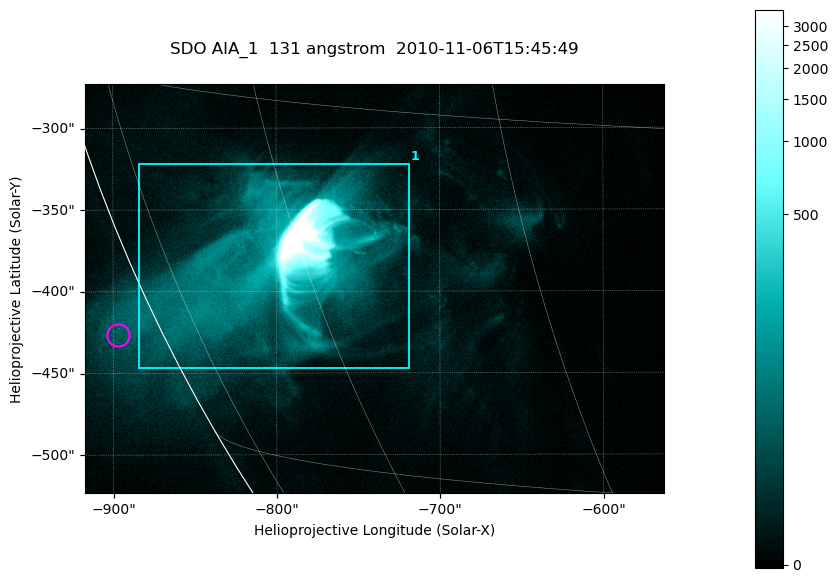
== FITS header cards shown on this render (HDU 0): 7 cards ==
TELESCOP= 'SDO     '           /
INSTRUME= 'AIA_1   '           /
WAVELNTH=                  131 /
WAVEUNIT= 'angstrom'           /
DATE-OBS= '2010-11-06T15:45:49.25' /
CTYPE1  = 'HPLN-TAN'           /
CTYPE2  = 'HPLT-TAN'           /

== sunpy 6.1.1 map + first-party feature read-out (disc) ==
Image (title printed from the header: SDO AIA_1  131 angstrom  2010-11-06T15:45:49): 590 x 417 px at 0.601 arcsec/px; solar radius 968 arcsec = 1612 px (partial field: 2.7% of the solar disc is inside the frame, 89% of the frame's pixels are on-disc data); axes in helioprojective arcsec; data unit not stated in the header (colour bar unlabelled)
Pointing: header CRPIX1/2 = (2045.07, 2040.72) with CRVAL1/2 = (0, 0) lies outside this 590 x 417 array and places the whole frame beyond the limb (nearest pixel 1.35 R_sun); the SolarSoft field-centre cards XCEN/YCEN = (-739.8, -398.4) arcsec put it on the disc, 767 arcsec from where CRPIX/CRVAL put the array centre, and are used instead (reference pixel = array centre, CRVAL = XCEN/YCEN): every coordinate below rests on XCEN/YCEN
Orientation: roll -0.139 deg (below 1 deg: not rotated)
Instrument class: DISC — disc imager (sunpy class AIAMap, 131 A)
Bright regions (active regions / flare kernels): reference = the on-disc median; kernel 5 px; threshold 5 sigma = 33.8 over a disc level ~6.24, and >= 1.15x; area >= 246 px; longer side >= 5 px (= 3 arcsec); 1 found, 1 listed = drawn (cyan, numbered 1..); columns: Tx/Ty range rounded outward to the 2 arcsec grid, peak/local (2 s.f.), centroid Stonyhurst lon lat
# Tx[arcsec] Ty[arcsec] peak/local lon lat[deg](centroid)
1 -884..-718 -448..-322 1748 -63 -22
Off-limb structures (1.02-1.3 R_sun): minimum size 123 px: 2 found; the strongest spans PA ~115..120 deg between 1.02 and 1.06 R_sun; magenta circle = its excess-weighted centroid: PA ~115 deg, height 1.03 R_sun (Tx ~-896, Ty ~-426 arcsec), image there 3.2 x the reference